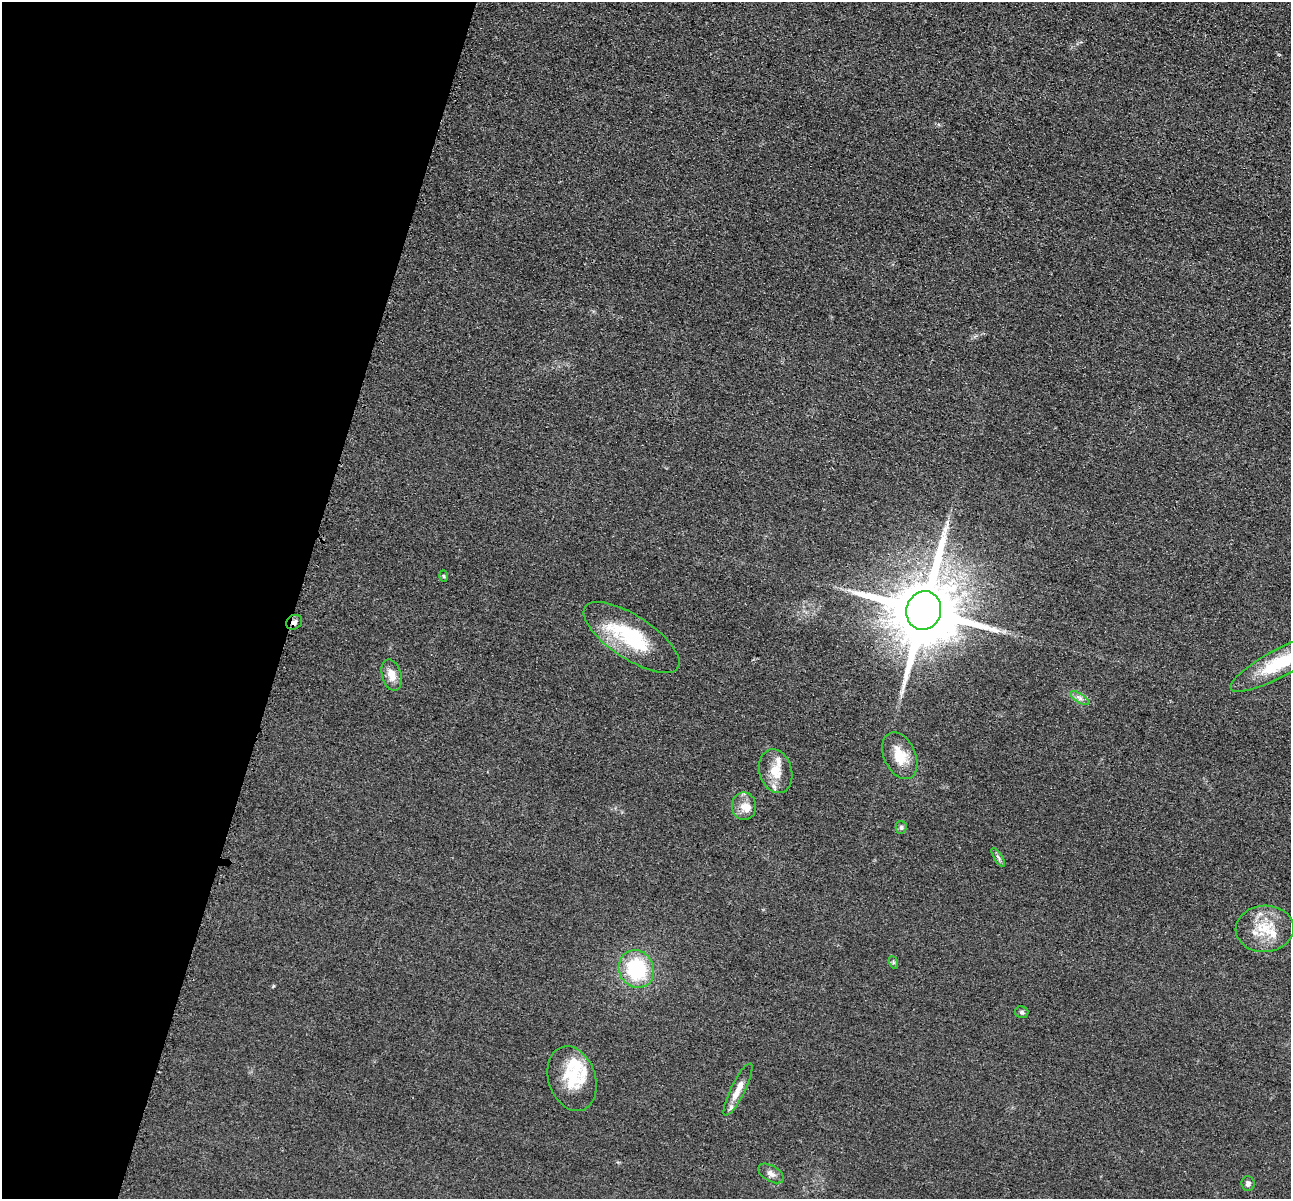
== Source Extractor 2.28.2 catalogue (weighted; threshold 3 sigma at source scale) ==
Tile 9 of 4 x 4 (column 1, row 3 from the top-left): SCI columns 21-1309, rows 1474-2670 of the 5198 x 5216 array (HDU 1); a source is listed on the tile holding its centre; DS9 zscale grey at full resolution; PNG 1293 x 1201 px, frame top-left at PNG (2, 2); each listed source drawn as its Kron ellipse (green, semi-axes under 4 px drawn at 4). Shown black and unused: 23% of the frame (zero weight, under 3 of 4 exposures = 3% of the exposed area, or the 3 px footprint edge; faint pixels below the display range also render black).
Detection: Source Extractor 2.28.2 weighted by HDU 2 'WHT'; one run over the whole footprint, this tile lists its part. Background 0.0485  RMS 0.0082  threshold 0.0368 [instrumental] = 3 sigma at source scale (4.5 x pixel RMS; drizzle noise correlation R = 1.50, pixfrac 1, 0.05/0.05 arcsec/px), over >= 5 px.
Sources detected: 25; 5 inside a brighter listed object's ellipse — not listed separately; the other 20 listed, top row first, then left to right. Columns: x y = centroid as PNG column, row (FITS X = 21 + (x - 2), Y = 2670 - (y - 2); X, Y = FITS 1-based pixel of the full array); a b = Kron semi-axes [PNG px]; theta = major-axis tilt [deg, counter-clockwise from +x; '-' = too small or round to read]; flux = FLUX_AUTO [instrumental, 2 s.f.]
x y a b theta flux
444 576 6 4 -87 0.83
924 610 19 17 74 9300
294 622 8 7 - 3.2
632 637 55 21 -33 57
1281 663 56 14 28 48
392 675 16 9 -74 8.6
1080 698 11 4 -34 2.6
900 756 25 15 -65 18
776 771 22 16 -75 16
744 806 14 12 -86 8.5
901 827 6 5 - 1.6
998 857 11 4 -58 2
1265 929 29 23 4 28
893 962 6 4 -71 1.2
636 969 19 17 -65 55
1022 1012 7 6 - 1.8
572 1079 33 23 -72 29
738 1090 29 7 64 10
771 1173 14 8 -31 4.3
1248 1184 7 6 - 2.8
Overlapping masked pixels (flux is a lower limit): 2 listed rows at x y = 924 610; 294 622
Isophote crosses this tile's border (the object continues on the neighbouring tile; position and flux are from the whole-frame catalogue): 1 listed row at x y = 1281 663
Unlisted compact peaks at least as high as the median listed source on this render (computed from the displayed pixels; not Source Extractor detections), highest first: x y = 273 986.